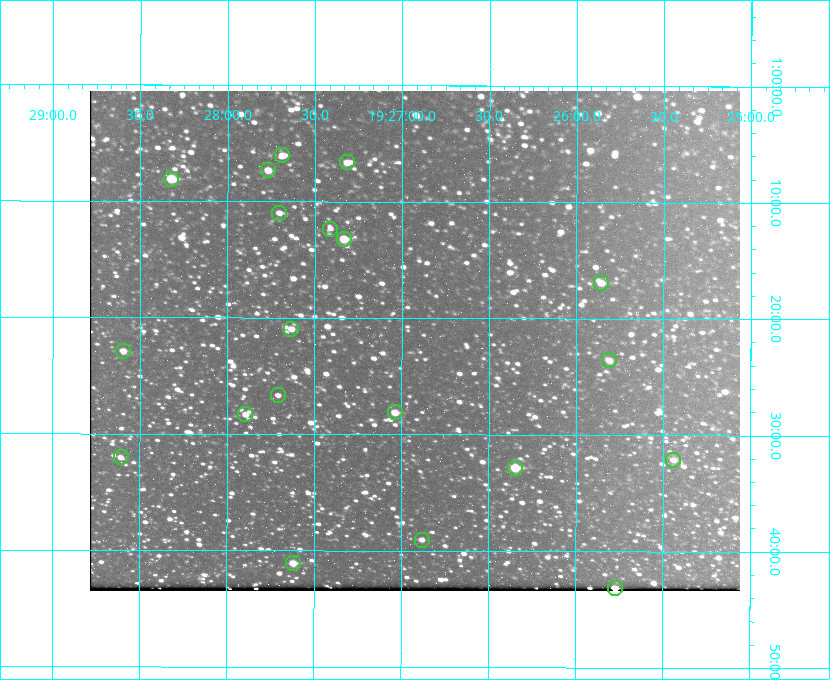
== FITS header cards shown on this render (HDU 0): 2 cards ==
NAXIS1  =                  650 / Width of table row in bytes
NAXIS2  =                  500 / Number of rows in table

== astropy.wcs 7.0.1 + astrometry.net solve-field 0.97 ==
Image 650 x 500 px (HDU 0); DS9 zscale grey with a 90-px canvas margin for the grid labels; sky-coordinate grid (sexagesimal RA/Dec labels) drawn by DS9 from the SOLVED WCS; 20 Tycho-2 reference stars matched to detected sources circled (green)
Header WCS: none
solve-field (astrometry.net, Tycho-2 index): SOLVED blind (the file carries no WCS)
Solved WCS: RA---TAN-SIP/DEC--TAN-SIP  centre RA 19:26:56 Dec +01:22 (291.73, +1.37 deg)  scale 5.16 arcsec/px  FOV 55.9' x 43.0'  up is +180 deg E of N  parity flipped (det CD > 0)
(file carries no celestial WCS; the grid is the blind solution)
Tycho-2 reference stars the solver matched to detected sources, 20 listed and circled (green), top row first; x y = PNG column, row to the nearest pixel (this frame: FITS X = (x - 90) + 1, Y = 500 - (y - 91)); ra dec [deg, ICRS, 3 dp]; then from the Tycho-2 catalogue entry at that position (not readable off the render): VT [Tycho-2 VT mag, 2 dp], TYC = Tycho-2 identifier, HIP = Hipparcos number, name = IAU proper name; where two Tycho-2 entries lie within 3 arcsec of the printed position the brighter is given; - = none
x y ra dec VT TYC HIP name
282 155 291.921 +1.101 10.89 465-1942-1 - -
347 162 291.829 +1.111 10.78 465-2030-1 - -
268 170 291.942 +1.122 10.76 465-1161-1 - -
171 179 292.081 +1.135 10.24 465-979-1 - -
279 213 291.926 +1.184 11.49 465-1994-1 - -
330 229 291.853 +1.206 11.17 465-1444-1 - -
344 239 291.833 +1.221 9.77 465-1968-1 - -
601 283 291.465 +1.282 11.06 465-140-1 - -
291 329 291.908 +1.350 10.94 465-1840-1 - -
123 351 292.148 +1.381 10.77 465-611-1 - -
609 360 291.453 +1.393 11.17 465-261-1 - -
278 395 291.927 +1.444 11.17 465-873-1 - -
395 412 291.759 +1.468 10.00 465-530-1 - -
245 414 291.973 +1.472 10.69 465-577-1 - -
121 457 292.152 +1.534 10.91 465-857-1 - -
673 460 291.360 +1.535 11.71 465-397-1 - -
515 468 291.587 +1.547 9.51 465-596-1 - -
422 540 291.720 +1.651 11.47 465-675-1 - -
293 563 291.905 +1.685 9.70 465-808-1 - -
615 588 291.444 +1.720 9.41 465-672-1 - -